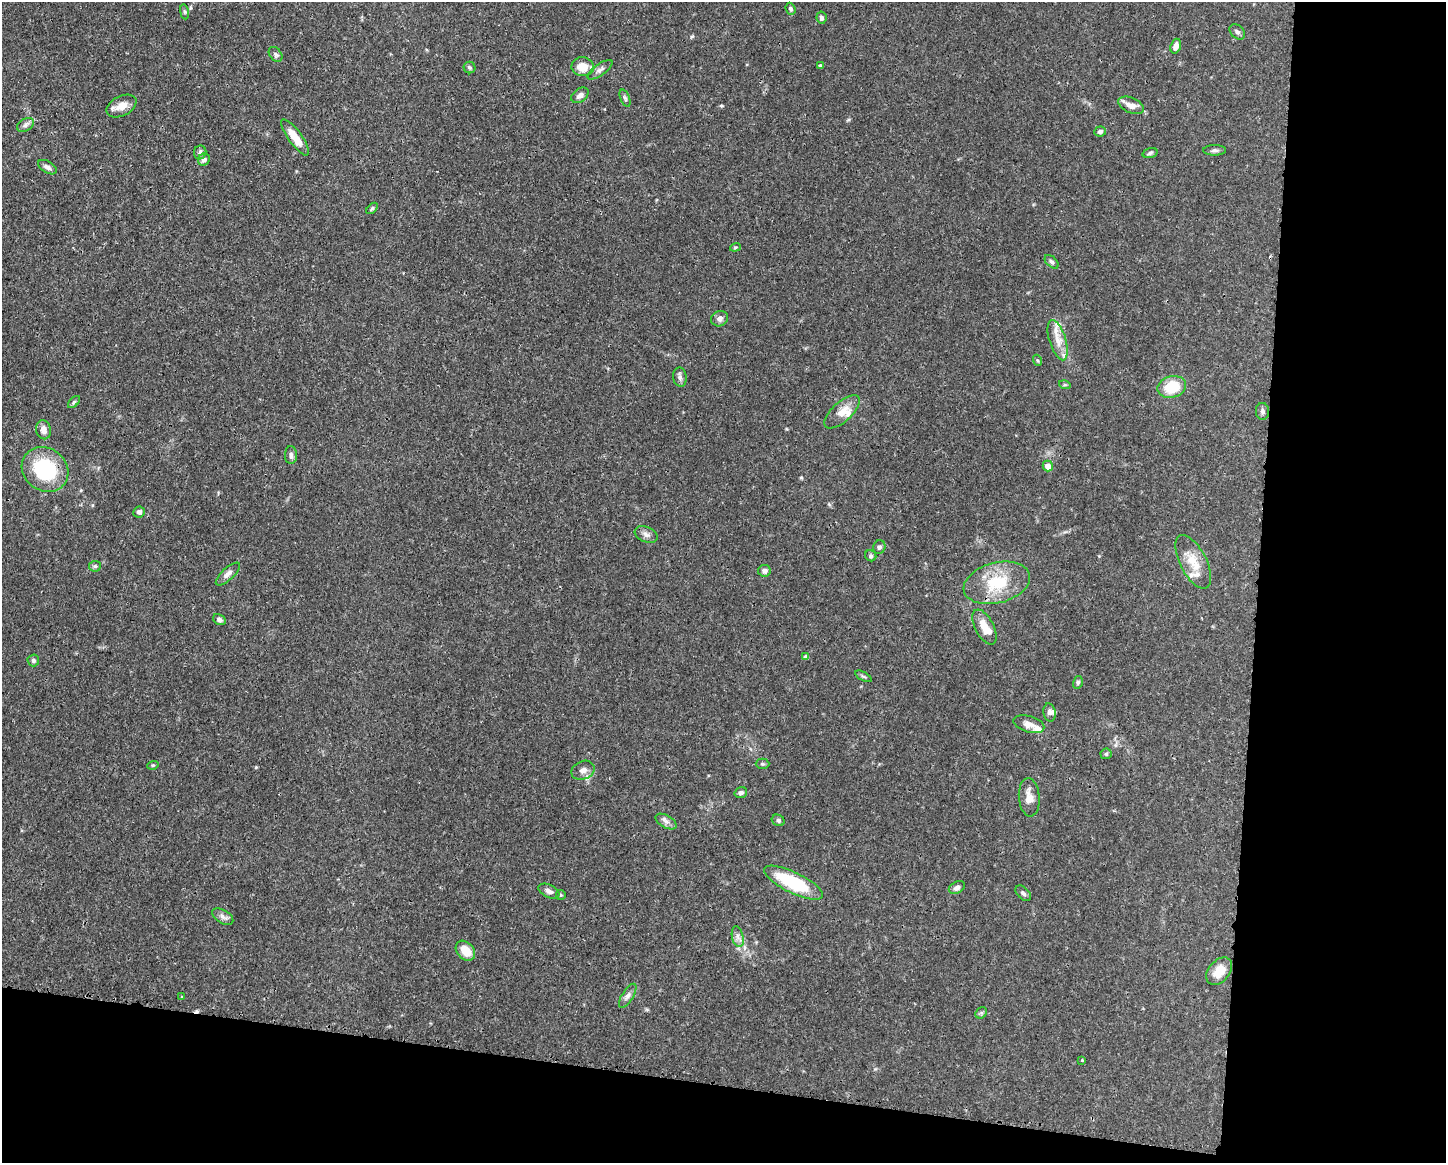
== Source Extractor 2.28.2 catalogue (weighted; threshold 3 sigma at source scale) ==
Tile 12 of 3 x 4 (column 3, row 4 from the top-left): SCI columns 3005-4448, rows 6-1166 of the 4674 x 4656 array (HDU 1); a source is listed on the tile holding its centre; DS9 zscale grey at full resolution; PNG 1448 x 1165 px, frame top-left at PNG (2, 2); each listed source drawn as its Kron ellipse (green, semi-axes under 4 px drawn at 4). Shown black and unused: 20% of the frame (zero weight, under 3 of 4 exposures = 1% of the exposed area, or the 3 px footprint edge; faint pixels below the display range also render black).
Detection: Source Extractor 2.28.2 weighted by HDU 2 'WHT'; one run over the whole footprint, this tile lists its part. Background 0.0441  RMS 0.0029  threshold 0.0131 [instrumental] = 3 sigma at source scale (4.5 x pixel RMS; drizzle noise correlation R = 1.50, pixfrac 1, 0.05/0.05 arcsec/px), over >= 5 px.
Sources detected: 84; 1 cosmic-ray / hot-pixel residue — neither listed nor drawn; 7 inside a brighter listed object's ellipse — not listed separately; the other 76 listed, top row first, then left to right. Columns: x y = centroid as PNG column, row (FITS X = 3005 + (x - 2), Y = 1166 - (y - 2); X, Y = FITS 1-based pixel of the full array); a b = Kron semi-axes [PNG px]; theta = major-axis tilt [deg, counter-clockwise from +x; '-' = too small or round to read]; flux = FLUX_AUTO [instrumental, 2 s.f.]
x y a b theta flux
791 9 6 4 -69 0.62
184 12 7 4 -82 0.43
821 18 6 5 - 0.77
1237 32 9 6 -45 0.84
1176 46 7 5 73 1.7
276 54 8 6 -52 0.75
820 66 4 3 - 0.56
470 67 6 5 - 0.48
583 67 11 9 -9 4.2
600 70 15 5 36 1.2
580 95 9 6 37 1.4
625 98 9 4 -68 0.61
1131 105 14 7 -23 2.3
121 106 16 10 27 3.1
25 125 9 6 28 0.93
1100 131 6 5 - 0.87
295 137 22 7 -54 4.8
1214 150 11 5 0 0.78
200 152 7 6 - 1
1150 153 7 4 17 0.63
204 159 6 5 - 1.2
47 167 10 5 -30 1.1
372 208 7 4 45 0.45
735 247 5 4 - 0.36
1052 262 8 5 -46 0.7
719 319 8 7 - 1.2
1058 340 21 8 -72 3.6
1037 360 5 3 - 0.35
680 377 10 7 -80 0.99
1065 385 6 4 -17 0.34
1172 387 14 11 14 8.8
74 402 7 4 45 0.47
1263 411 8 6 -86 0.96
842 412 22 10 43 3.5
43 430 10 7 -77 1.9
291 455 9 6 -89 0.92
1048 466 5 5 - 2.1
45 469 24 21 -37 23
139 512 6 5 - 0.91
646 535 12 7 -22 1.3
879 547 7 6 - 0.75
871 556 6 5 - 0.57
1193 562 29 13 -63 6.1
95 566 6 5 - 0.54
764 571 6 6 - 1.1
228 574 15 6 43 1.5
997 583 34 20 15 13
219 620 7 5 -32 0.71
984 627 19 9 -63 3.9
806 657 4 4 - 1.5
33 660 6 6 - 0.64
863 676 9 4 -29 0.53
1078 682 6 5 - 0.49
1050 712 9 6 -79 0.95
1029 724 16 8 -16 2.1
1106 754 5 5 - 0.49
762 764 7 5 -2 0.5
153 765 6 3 17 0.32
583 770 12 9 24 1.5
741 793 6 5 - 0.76
1029 797 19 10 -85 3.1
778 820 7 5 -30 0.64
666 821 11 6 -30 1.2
793 883 32 10 -26 19
957 887 8 5 27 0.98
549 891 11 6 -25 1.3
1023 893 9 5 -44 0.77
561 895 5 4 - 0.39
223 917 12 6 -32 1.3
738 937 10 5 -77 1.3
465 951 11 8 -48 4.2
1219 971 16 10 49 4.4
628 996 14 5 58 1.3
182 997 3 3 - 0.37
981 1013 6 5 - 0.47
1082 1060 3 3 - 0.3
Overlapping masked pixels (flux is a lower limit): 1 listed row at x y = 45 469